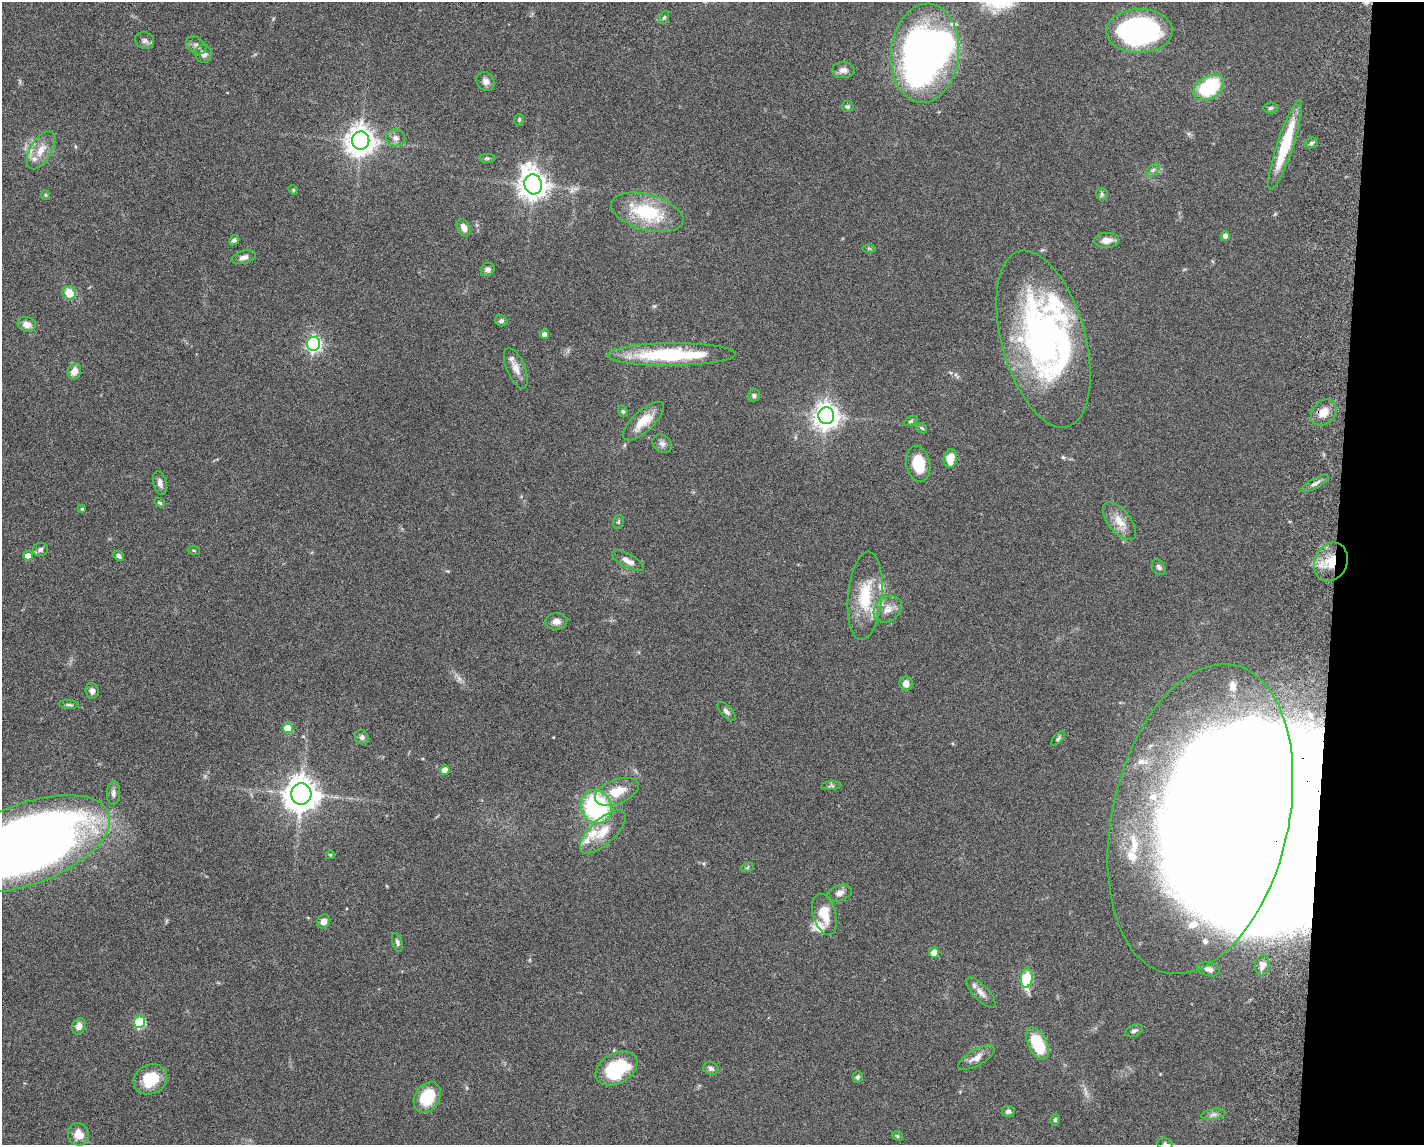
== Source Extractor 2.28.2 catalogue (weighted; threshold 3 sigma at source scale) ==
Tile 6 of 3 x 4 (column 3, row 2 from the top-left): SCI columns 3123-4544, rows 2296-3438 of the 4711 x 4593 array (HDU 1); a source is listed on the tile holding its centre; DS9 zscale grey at full resolution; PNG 1426 x 1147 px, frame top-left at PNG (2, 2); each listed source drawn as its Kron ellipse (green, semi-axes under 4 px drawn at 4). Shown black and unused: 6% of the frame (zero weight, under 5 of 9 exposures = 3% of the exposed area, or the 3 px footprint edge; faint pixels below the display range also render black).
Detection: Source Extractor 2.28.2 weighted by HDU 2 'WHT'; one run over the whole footprint, this tile lists its part. Background 0.0589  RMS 0.003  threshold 0.0124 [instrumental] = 3 sigma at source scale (4.09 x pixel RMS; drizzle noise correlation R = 1.36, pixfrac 0.8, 0.05/0.05 arcsec/px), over >= 5 px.
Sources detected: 132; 9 inside a brighter object's white glare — neither listed nor drawn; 14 inside a brighter listed object's ellipse — not listed separately; the other 109 listed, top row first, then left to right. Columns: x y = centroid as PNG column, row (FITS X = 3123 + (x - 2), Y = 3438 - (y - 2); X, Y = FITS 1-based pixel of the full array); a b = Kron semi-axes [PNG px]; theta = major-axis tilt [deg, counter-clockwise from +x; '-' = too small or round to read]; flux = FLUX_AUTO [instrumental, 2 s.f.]
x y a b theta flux
664 17 7 4 61 0.43
1139 31 33 22 1 65
145 41 10 8 -23 1.1
196 45 11 8 -33 1.2
925 53 50 34 84 130
203 54 9 8 - 1.5
843 70 11 8 2 1.5
485 81 10 8 -55 1.3
1209 88 16 11 34 20
848 107 6 5 - 0.49
1270 108 7 5 3 0.56
519 120 6 4 77 0.46
396 138 9 8 - 1.5
361 141 9 8 - 370
1311 143 7 5 17 0.73
1285 145 47 8 72 15
41 150 21 10 59 4.1
487 158 8 4 0 0.49
1153 170 8 4 45 0.71
533 184 10 8 -73 340
293 190 5 4 - 0.32
1102 194 6 6 - 0.55
45 195 5 4 - 0.36
647 212 37 18 -15 18
464 228 9 6 -64 1.7
1225 236 4 4 - 1.2
234 240 6 4 38 0.65
1106 240 12 7 1 2.6
869 248 6 4 -1 0.43
244 257 12 6 15 1.3
488 269 7 6 - 1.1
69 293 7 6 - 5
501 321 6 5 - 0.73
27 324 9 7 -15 2
544 334 5 4 - 1.5
1043 339 91 42 -75 93
313 344 7 6 - 76
672 354 64 11 1 26
516 368 21 9 -67 2.7
74 371 8 6 69 2.6
754 396 6 6 - 0.66
623 411 6 4 -68 0.43
1324 412 14 11 48 3.6
826 416 8 8 - 270
643 421 26 10 43 5.3
911 421 7 4 27 0.4
922 428 6 4 -44 0.41
662 444 10 8 -40 1.2
950 458 9 6 80 4.8
918 464 18 12 -78 8.1
160 483 12 6 -76 1.3
1315 483 15 5 29 1.2
160 503 6 4 -32 0.46
82 509 4 3 - 0.26
1119 521 22 11 -51 3.9
618 522 7 5 72 0.51
40 549 7 6 - 0.82
194 550 6 3 -9 0.32
28 556 5 5 - 2.1
119 556 6 4 -43 0.8
628 561 17 7 -28 2
1331 562 20 16 66 7.9
1159 567 8 6 -56 0.77
865 596 44 17 85 13
888 609 15 12 39 3
556 621 11 8 5 1.6
906 683 7 6 - 2
92 691 8 6 -86 1.1
69 705 10 4 -5 0.54
726 711 12 5 -48 1.1
288 728 5 5 - 7.8
362 737 7 6 - 0.91
1058 739 9 4 46 0.5
445 770 5 5 - 2.1
831 786 10 4 4 0.58
617 792 23 12 21 6.5
113 793 11 6 86 1.1
301 794 11 10 - 480
596 807 17 15 -62 37
1200 819 158 88 77 820
603 832 29 12 43 5.8
28 844 86 40 21 390
330 855 4 4 - 0.4
747 868 7 4 20 0.43
840 893 12 8 17 1.6
824 914 21 11 -73 6
324 921 7 6 - 1.4
397 942 9 5 -73 0.73
934 953 5 5 - 3.2
1262 965 10 7 83 1.6
1209 969 11 7 -17 1.3
1027 978 9 6 81 15
981 993 20 7 -47 2
139 1022 6 5 - 19
79 1026 8 6 66 1.8
1134 1031 9 5 21 0.76
1037 1043 17 9 -62 12
976 1058 20 8 29 2.3
616 1068 22 15 28 18
711 1069 8 6 -16 0.78
857 1077 6 5 - 0.63
150 1079 17 14 26 8.6
427 1097 16 12 58 9.4
1008 1111 6 5 - 0.8
1214 1114 12 5 10 1
1055 1120 6 5 - 0.5
78 1134 11 10 - 3.2
897 1136 6 4 -23 0.37
1165 1144 7 6 - 0.74
Overlapping masked pixels (flux is a lower limit): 2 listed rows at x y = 1331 562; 1200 819
Isophote crosses this tile's border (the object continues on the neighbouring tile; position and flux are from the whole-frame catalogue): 2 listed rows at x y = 28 844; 1165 1144